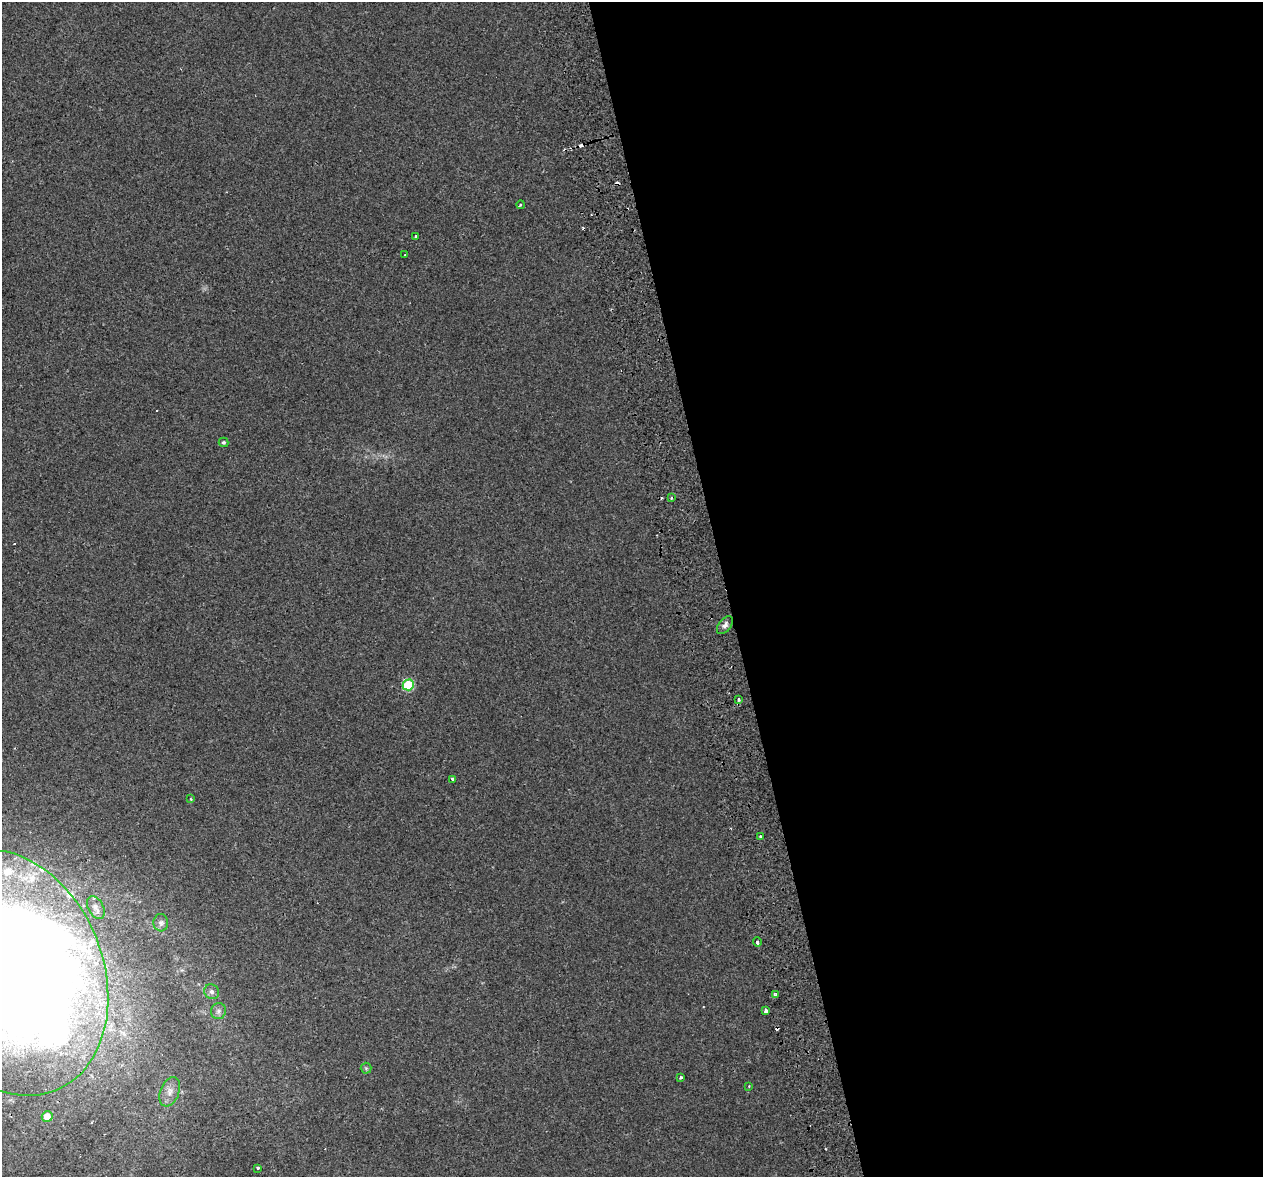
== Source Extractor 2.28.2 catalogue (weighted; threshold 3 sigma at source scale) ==
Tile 8 of 4 x 4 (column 4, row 2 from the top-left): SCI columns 3840-5100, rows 2453-3627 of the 5157 x 4856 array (HDU 1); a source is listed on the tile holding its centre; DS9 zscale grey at full resolution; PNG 1265 x 1179 px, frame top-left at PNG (2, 2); each listed source drawn as its Kron ellipse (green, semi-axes under 4 px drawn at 4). Shown black and unused: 43% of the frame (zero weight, under 2 of 3 exposures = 3% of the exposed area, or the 3 px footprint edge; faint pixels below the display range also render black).
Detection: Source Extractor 2.28.2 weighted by HDU 2 'WHT'; one run over the whole footprint, this tile lists its part. Background 0.00668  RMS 0.0029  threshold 0.0129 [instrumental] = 3 sigma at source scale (4.5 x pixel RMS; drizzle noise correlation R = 1.50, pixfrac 1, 0.0396/0.0396 arcsec/px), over >= 5 px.
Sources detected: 36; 1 inside a brighter object's white glare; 7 cosmic-ray / hot-pixel residue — neither listed nor drawn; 3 inside a brighter listed object's ellipse — not listed separately; the other 25 listed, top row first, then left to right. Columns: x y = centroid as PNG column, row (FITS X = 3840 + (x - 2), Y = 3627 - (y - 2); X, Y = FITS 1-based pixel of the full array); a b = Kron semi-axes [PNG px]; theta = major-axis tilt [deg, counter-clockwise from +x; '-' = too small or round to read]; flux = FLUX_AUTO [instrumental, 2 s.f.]
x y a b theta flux
520 205 4 3 - 0.28
415 236 3 3 - 0.48
405 255 3 3 - 0.85
223 442 5 5 - 0.49
672 498 4 3 - 0.36
725 625 10 6 52 1.2
408 685 6 5 - 18
738 700 3 3 - 1.4
453 779 4 3 - 0.87
190 799 4 3 - 0.3
760 836 3 2 - 0.28
96 907 12 7 -62 1.4
161 923 9 7 -85 0.99
757 942 4 3 - 0.63
8 973 127 94 -68 840
212 992 8 7 - 0.81
776 995 4 3 - 1.2
218 1011 8 7 - 0.95
766 1011 3 3 - 1.3
366 1068 5 5 - 0.49
681 1077 4 3 - 0.35
749 1086 3 3 - 0.23
170 1092 15 9 69 2.3
47 1117 5 5 - 4.1
258 1168 3 3 - 0.76
Overlapping masked pixels (flux is a lower limit): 1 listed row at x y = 8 973
Isophote crosses this tile's border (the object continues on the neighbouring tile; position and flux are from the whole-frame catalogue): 1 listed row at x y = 8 973